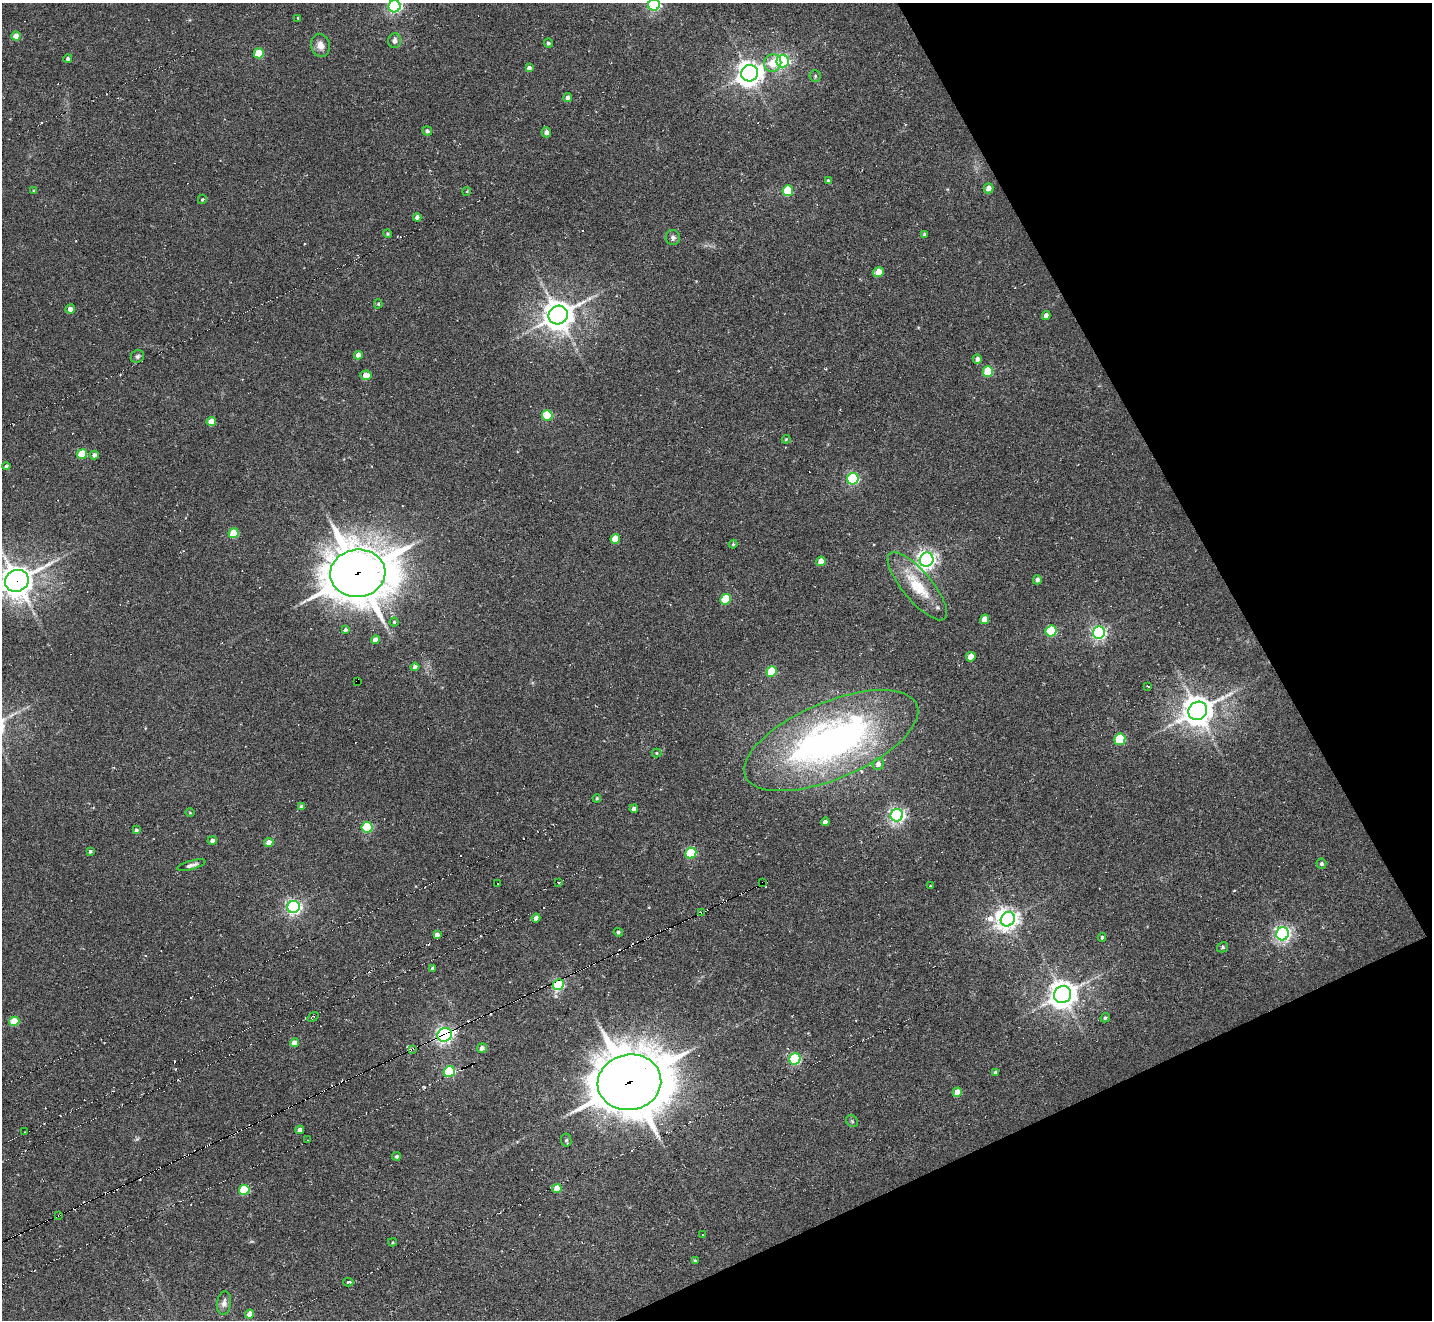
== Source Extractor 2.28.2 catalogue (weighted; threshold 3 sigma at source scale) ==
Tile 12 of 4 x 4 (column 4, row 3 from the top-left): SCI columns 4318-5747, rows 1614-2931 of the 5747 x 5738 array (HDU 1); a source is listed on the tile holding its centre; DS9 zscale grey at full resolution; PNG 1434 x 1322 px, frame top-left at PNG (2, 3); each listed source drawn as its Kron ellipse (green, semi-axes under 4 px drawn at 4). Shown black and unused: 22% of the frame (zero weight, under 6 of 11 exposures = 2% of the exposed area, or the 3 px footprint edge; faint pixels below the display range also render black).
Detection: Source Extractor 2.28.2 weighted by HDU 2 'WHT'; one run over the whole footprint, this tile lists its part. Background -0.42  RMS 0.008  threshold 0.0326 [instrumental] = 3 sigma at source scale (4.09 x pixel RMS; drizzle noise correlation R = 1.36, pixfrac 0.8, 0.05/0.05 arcsec/px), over >= 5 px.
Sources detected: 176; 1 too faint to see at this stretch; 1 inside a brighter object's white glare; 46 cosmic-ray / hot-pixel residue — neither listed nor drawn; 1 inside a brighter listed object's ellipse — not listed separately; the other 127 listed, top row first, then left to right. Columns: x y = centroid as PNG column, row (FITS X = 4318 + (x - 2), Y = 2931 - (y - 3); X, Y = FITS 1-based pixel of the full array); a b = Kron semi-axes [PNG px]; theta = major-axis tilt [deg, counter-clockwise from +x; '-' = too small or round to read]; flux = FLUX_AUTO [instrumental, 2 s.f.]
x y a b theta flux
654 5 6 6 - 120
394 6 6 6 - 170
298 18 3 3 - 0.95
16 36 4 4 - 8.6
394 41 7 6 - 3.1
548 43 4 4 - 1.3
320 45 12 9 -77 5.2
259 53 5 5 - 27
68 59 4 4 - 1.9
783 61 6 6 - 130
773 63 9 8 - 12
529 68 4 4 - 2.9
749 73 8 8 - 720
815 76 6 5 - 1.2
568 98 4 4 - 2.9
427 131 5 4 - 1.9
546 132 5 5 - 3.5
828 181 4 3 - 1.8
988 188 5 5 - 5.1
34 191 4 3 - 1.1
467 191 4 3 - 0.69
788 191 5 5 - 38
202 199 5 4 - 1.1
417 217 4 4 - 2.6
387 234 4 4 - 0.97
925 235 3 3 - 1.9
673 238 7 7 - 2.5
878 272 6 5 - 16
378 304 4 4 - 1.1
70 309 4 4 - 5.5
558 315 10 9 - 1200
1046 316 4 4 - 4
358 355 4 4 - 5.6
137 356 7 6 - 1.8
977 359 5 4 - 2.9
988 371 5 5 - 34
366 375 5 4 - 7.5
547 415 5 5 - 36
211 421 5 4 - 12
786 439 4 3 - 0.72
82 454 5 5 - 26
94 455 4 4 - 2.8
6 466 4 4 - 1.7
853 479 6 5 - 100
234 533 5 5 - 25
615 539 5 4 - 13
733 544 4 4 - 0.93
927 560 7 6 - 400
821 561 5 4 - 7.7
358 573 27 23 5 3100
1037 580 4 4 - 2.6
17 581 12 10 29 1200
917 586 43 14 -50 30
726 599 5 5 - 34
984 619 5 4 - 9.6
394 622 4 4 - 1.1
345 630 4 4 - 1.6
1051 631 6 5 - 52
1099 633 6 6 - 190
375 640 4 4 - 7.7
971 657 5 4 - 10
415 667 4 4 - 3.1
771 671 5 5 - 35
357 682 2 2 - 1.1
1148 686 3 3 - 1.7
1198 711 10 8 36 1300
1120 739 6 5 - 48
831 741 93 38 23 320
656 753 5 4 - 0.85
878 764 6 5 - 4
597 798 4 3 - 0.85
301 806 4 4 - 1.3
634 809 4 4 - 5.1
190 812 5 3 - 0.64
897 815 6 6 - 260
825 822 4 4 - 4.3
367 827 5 5 - 57
136 830 3 3 - 1.6
212 840 4 4 - 2.6
269 842 4 4 - 6.5
90 851 4 3 - 1.4
691 853 5 5 - 60
1321 864 5 5 - 1.5
191 865 14 4 15 3.1
559 882 2 2 - 1.3
762 883 4 3 - 4.6
498 884 3 3 - 1.2
930 886 3 3 - 0.66
294 907 6 6 - 230
702 912 4 2 - 5
536 918 4 4 - 3.5
1008 919 7 6 - 530
618 932 5 4 - 1.4
1282 934 6 6 - 280
437 935 4 4 - 4
1102 937 4 3 - 1.2
1223 947 6 5 - 1.3
433 968 4 4 - 2.2
558 985 6 5 - 84
1063 994 9 8 - 920
313 1017 6 2 36 1.2
1105 1018 5 4 - 1.2
14 1021 5 4 - 23
445 1035 7 6 - 230
294 1043 4 4 - 8.4
482 1048 5 4 - 3.5
412 1049 3 2 - 5.1
795 1059 6 5 - 91
449 1071 6 5 - 79
995 1072 4 4 - 1.4
629 1082 32 27 11 3800
957 1092 5 4 - 11
852 1121 6 5 - 1.2
300 1130 4 4 - 4.1
24 1132 3 2 - 0.85
308 1140 2 2 - 0.76
566 1140 6 5 - 1.5
396 1156 4 4 - 1.6
557 1188 5 4 - 11
244 1190 5 5 - 41
59 1215 3 3 - 5.1
702 1235 2 2 - 0.41
393 1242 4 3 - 0.85
695 1261 4 4 - 1.1
348 1282 5 3 - 2.4
224 1303 12 7 81 3.2
250 1314 4 4 - 7.6
Overlapping masked pixels (flux is a lower limit): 10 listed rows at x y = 358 573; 17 581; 357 682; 762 883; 702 912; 558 985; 445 1035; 412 1049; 629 1082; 59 1215
Isophote crosses this tile's border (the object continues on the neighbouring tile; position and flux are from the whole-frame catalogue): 3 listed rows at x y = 654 5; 394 6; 17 581